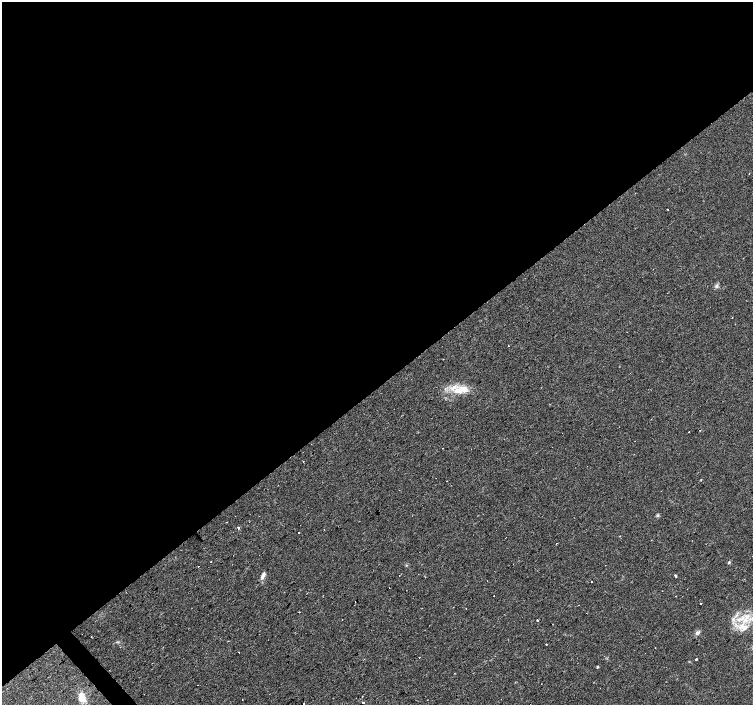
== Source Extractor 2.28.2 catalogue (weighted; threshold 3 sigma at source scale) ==
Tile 2 of 4 x 4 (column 2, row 1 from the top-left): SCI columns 1502-3002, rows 4360-5764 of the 6008 x 5969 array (HDU 1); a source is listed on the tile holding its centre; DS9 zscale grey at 2 x 2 block average (1 PNG px = mean of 2 x 2 image px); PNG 755 x 707 px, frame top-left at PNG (2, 2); no overlay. Shown black and unused: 55% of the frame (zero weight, under 2 of 3 exposures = <1% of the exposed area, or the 3 px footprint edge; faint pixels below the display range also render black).
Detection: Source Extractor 2.28.2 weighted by HDU 2 'WHT'; one run over the whole footprint, this tile lists its part. Background 0.0312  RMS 0.0061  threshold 0.0272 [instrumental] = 3 sigma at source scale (4.5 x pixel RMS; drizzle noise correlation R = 1.50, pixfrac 1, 0.0396/0.0396 arcsec/px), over >= 5 px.
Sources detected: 56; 17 cosmic-ray / hot-pixel residue — not listed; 3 inside a brighter listed object's ellipse — not listed separately; the other 36 listed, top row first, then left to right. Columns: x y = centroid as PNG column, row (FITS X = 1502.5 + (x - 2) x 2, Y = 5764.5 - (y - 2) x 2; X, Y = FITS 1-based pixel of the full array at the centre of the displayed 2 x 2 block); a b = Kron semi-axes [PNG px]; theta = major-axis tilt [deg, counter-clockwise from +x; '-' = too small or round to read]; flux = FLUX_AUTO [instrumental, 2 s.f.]
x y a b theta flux
749 174 2 2 - 1.5
667 209 2 2 - 1.9
716 286 6 3 81 2.6
627 332 2 2 - 0.98
508 346 2 2 - 3.8
460 389 21 8 14 25
688 432 2 2 - 3
303 461 2 2 - 7.5
446 481 2 2 - 1.6
658 515 4 3 - 2.2
238 528 2 2 - 13
324 530 2 2 - 1.2
299 533 2 2 - 3.1
729 562 3 3 - 1.6
263 575 9 4 63 5.3
399 575 2 2 - 0.87
675 575 2 2 - 43
592 582 2 2 - 2.7
389 587 2 2 - 0.88
701 604 2 2 - 2.7
578 605 2 2 - 0.79
299 612 2 2 - 1.6
747 616 7 5 30 7.4
733 619 5 3 - 2.6
537 620 2 2 - 21
745 628 11 6 40 11
697 633 6 4 16 3.4
546 644 2 2 - 3
655 648 2 2 - 11
696 659 2 2 - 3.2
598 667 2 2 - 2.1
197 685 2 2 - 1.8
82 697 10 7 -78 16
242 700 2 2 - 2.3
363 703 2 2 - 62
303 704 2 2 - 1.1
Isophote crosses this tile's border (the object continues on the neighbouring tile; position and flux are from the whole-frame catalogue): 1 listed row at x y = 303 704
Diffuse or blended objects may show on this block-average render without a row.